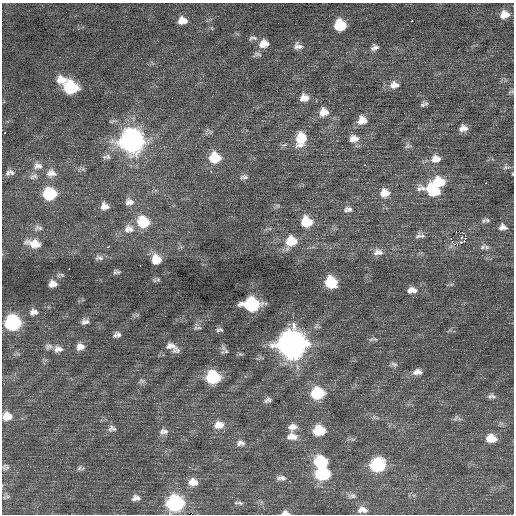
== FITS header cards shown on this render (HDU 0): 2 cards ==
NAXIS1  =                  512 / Axis length
NAXIS2  =                  512 / Axis length

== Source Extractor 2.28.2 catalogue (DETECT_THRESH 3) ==
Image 512 x 512 px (HDU 0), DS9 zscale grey, 1 PNG px = 1 image px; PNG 516 x 516 px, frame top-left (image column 1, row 512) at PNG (2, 3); no overlay
Background 0.0847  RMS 0.73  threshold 2.2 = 3 sigma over >= 5 px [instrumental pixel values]
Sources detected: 139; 1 with non-positive FLUX_AUTO (blend fragments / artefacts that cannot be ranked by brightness) is not listed; the other 138 listed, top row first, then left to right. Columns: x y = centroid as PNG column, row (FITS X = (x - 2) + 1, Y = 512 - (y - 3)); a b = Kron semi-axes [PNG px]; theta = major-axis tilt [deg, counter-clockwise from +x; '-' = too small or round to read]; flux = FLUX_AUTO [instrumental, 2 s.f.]
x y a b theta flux
505 15 10 8 15 490
182 21 9 7 3 460
412 21 2 2 - 550
340 25 9 8 - 1900
253 38 13 6 2 150
264 44 10 8 11 500
298 46 11 8 -17 250
374 47 10 7 23 190
257 54 11 6 1 140
61 80 14 10 -5 620
394 85 13 10 4 390
71 87 10 9 - 3200
511 92 9 4 29 75
304 98 12 10 7 400
422 105 9 6 60 130
324 112 12 11 - 510
362 120 10 10 - 490
463 128 9 7 4 290
5 133 3 2 - 470
301 139 16 11 79 1200
354 139 11 9 7 400
132 141 13 12 - 26000
408 146 9 6 18 120
107 157 12 6 5 170
215 158 11 10 - 1400
436 159 13 10 8 440
365 165 3 2 - 120
38 166 13 10 -3 340
506 167 11 5 3 140
211 171 3 2 - 290
11 172 11 5 -32 150
8 173 9 7 78 150
51 173 13 11 -5 390
512 174 4 3 - 38
33 176 13 7 21 220
244 177 11 6 3 160
438 182 12 9 6 1600
485 183 3 2 - 180
433 191 21 10 -20 1800
385 193 12 10 4 560
49 194 10 9 - 2700
129 202 12 10 -10 300
105 206 9 7 -9 320
348 209 11 7 5 200
484 220 10 6 31 150
143 222 12 11 - 1700
306 222 10 9 - 1400
502 227 10 8 -2 260
38 228 12 8 1 210
130 229 15 9 -51 340
127 230 11 5 -69 160
462 232 2 2 - 28
465 235 2 2 - 190
418 236 11 9 37 220
451 238 2 2 - 840
464 240 5 2 - 88
291 241 13 11 39 1200
452 241 4 3 - 61
460 242 4 2 - 77
34 244 20 10 -12 720
108 247 4 3 - 300
482 247 9 5 43 120
486 247 8 7 - 150
376 253 13 8 57 260
380 253 8 7 - 190
482 255 3 3 - 35
19 257 2 2 - 120
99 258 12 7 -2 170
156 259 10 10 - 790
140 265 3 2 - 200
69 269 2 2 - 450
118 272 9 5 -35 110
158 280 7 4 0 89
331 282 9 9 - 2100
53 284 8 7 - 320
410 290 10 6 59 230
414 290 8 7 - 220
251 304 12 9 -2 5200
34 312 11 8 20 260
45 313 3 2 - 41
96 314 2 2 - 24
165 316 2 2 - 52
85 322 10 7 8 210
221 322 2 2 - 25
13 323 10 10 - 6100
195 328 14 6 75 180
219 330 9 5 -1 120
117 335 8 6 16 180
371 339 11 5 24 140
292 344 13 12 - 49000
48 347 10 8 11 180
80 347 10 8 -1 310
173 347 18 8 -33 420
452 347 2 2 - 61
58 349 12 8 2 310
225 350 14 6 -54 160
212 359 2 2 - 24
394 364 9 6 -26 150
415 372 14 7 52 280
419 372 9 7 -6 190
213 377 10 9 - 3500
141 381 9 6 6 140
317 393 9 8 - 3200
493 396 11 6 -39 160
268 400 10 6 21 160
7 416 11 10 - 600
455 418 9 4 51 100
219 425 12 9 5 500
292 427 11 8 9 310
112 428 11 8 -6 190
319 430 10 8 0 1500
162 431 11 6 65 160
165 431 10 8 16 190
224 431 3 2 - 71
292 436 14 10 -3 450
491 438 10 8 -5 670
257 439 2 2 - 36
240 443 12 7 -3 230
117 452 3 2 - 71
321 461 11 9 -11 2700
377 465 11 10 - 3800
4 467 10 6 68 140
189 467 2 2 - 260
79 468 8 7 - 120
322 474 11 8 -1 3600
447 474 2 2 - 38
55 476 2 2 - 40
281 478 12 6 -6 190
289 481 3 2 - 47
193 482 11 9 -3 510
352 496 12 7 -1 180
6 497 11 5 14 120
136 498 10 7 6 220
175 503 11 9 6 8000
240 503 10 5 -19 120
157 510 2 2 - 71
362 510 13 8 -5 310
285 513 8 5 -4 210
At the frame edge (FLAGS 8, measured only in part): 2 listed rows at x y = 512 174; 285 513
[1 non-positive-flux detection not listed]